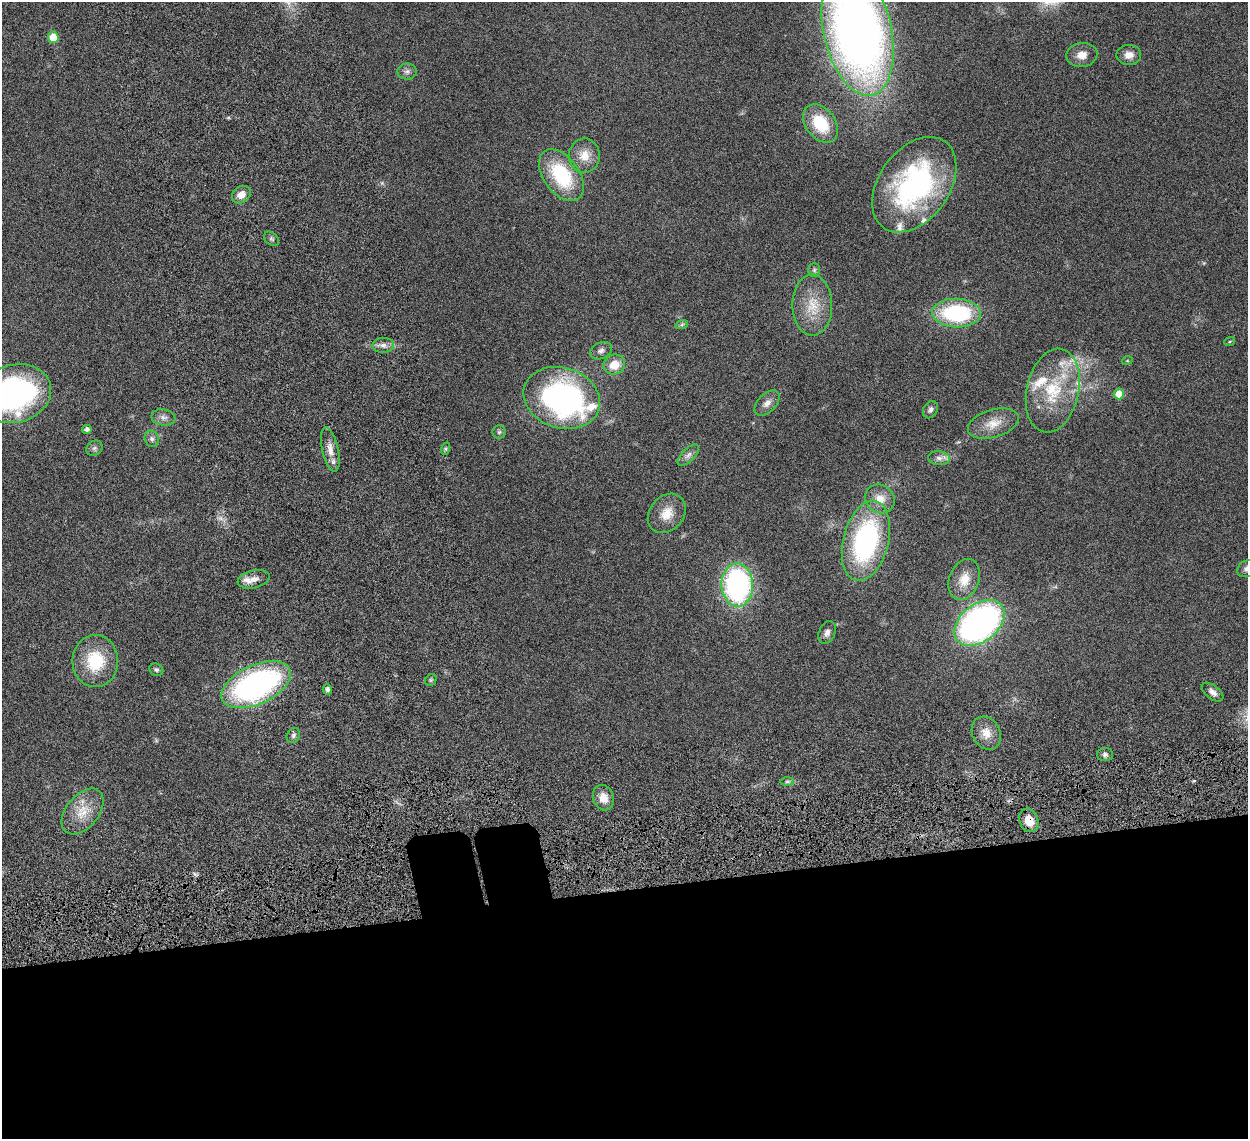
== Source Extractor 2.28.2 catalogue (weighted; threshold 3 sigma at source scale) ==
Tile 15 of 4 x 4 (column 3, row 4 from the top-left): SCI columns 2580-3825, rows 358-1494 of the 5157 x 5153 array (HDU 1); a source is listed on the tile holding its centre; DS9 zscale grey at full resolution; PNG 1250 x 1141 px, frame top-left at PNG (2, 2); each listed source drawn as its Kron ellipse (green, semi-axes under 4 px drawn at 4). Shown black and unused: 23% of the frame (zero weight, under 6 of 12 exposures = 7% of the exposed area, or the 3 px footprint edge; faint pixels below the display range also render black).
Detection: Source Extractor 2.28.2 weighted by HDU 2 'WHT'; one run over the whole footprint, this tile lists its part. Background 0.0352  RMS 0.0025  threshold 0.0103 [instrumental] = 3 sigma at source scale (4.09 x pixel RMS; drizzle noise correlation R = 1.36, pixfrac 0.8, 0.05/0.05 arcsec/px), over >= 5 px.
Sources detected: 67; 1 too faint to see at this stretch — neither listed nor drawn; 8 inside a brighter listed object's ellipse — not listed separately; the other 58 listed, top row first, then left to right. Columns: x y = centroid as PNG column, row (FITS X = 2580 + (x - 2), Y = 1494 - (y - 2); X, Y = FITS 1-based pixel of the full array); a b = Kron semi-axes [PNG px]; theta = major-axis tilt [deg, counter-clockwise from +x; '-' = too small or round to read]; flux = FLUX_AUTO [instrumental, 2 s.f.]
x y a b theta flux
858 31 65 34 -77 210
53 37 5 5 - 5.2
1082 55 16 12 9 2.2
1129 55 12 10 1 1.9
407 71 9 8 - 0.87
821 123 21 14 -53 8.9
584 156 17 15 88 3.4
561 175 29 18 -55 15
914 185 53 35 54 40
241 195 10 8 37 1.9
271 239 8 6 -41 0.48
814 270 7 6 - 0.46
812 305 31 20 -90 6.5
956 313 24 14 -2 21
682 324 6 4 20 0.35
1230 341 5 3 - 0.21
383 345 11 7 2 1.2
601 351 11 8 25 0.98
1127 361 5 3 - 0.2
614 365 11 10 - 3.6
1053 390 42 26 77 14
15 394 37 29 15 48
1119 394 5 5 - 3.5
562 398 39 30 -17 60
767 403 15 9 45 1.6
930 410 9 7 62 0.67
163 417 12 8 -11 1.1
993 423 26 14 17 3.8
87 429 4 4 - 0.75
499 432 6 6 - 0.49
152 439 8 7 - 0.75
95 448 8 7 - 0.66
330 449 22 8 -77 2.4
445 449 6 4 72 0.3
688 455 14 6 46 1.1
939 458 11 7 -5 1
880 499 15 14 - 3.2
667 513 21 17 50 3.7
866 541 41 22 76 37
1247 569 10 8 29 1.1
254 579 16 9 13 1.6
964 580 21 15 69 3.8
737 585 21 16 -88 47
979 623 28 18 38 82
827 632 12 8 66 1.1
95 661 26 23 90 10
156 670 7 6 - 0.48
431 680 6 5 - 0.35
256 685 37 19 24 57
327 689 5 4 - 0.77
1213 692 12 6 -38 1.1
986 733 17 14 -62 2.9
293 735 8 6 58 0.57
1105 754 8 7 - 0.69
787 781 7 4 1 0.44
603 798 13 10 -68 2.6
83 811 26 16 51 5
1029 820 12 9 -70 3.4
Overlapping masked pixels (flux is a lower limit): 1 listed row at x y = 1029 820
Isophote crosses this tile's border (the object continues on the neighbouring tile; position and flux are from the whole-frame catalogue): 3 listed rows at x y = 858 31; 15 394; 1247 569